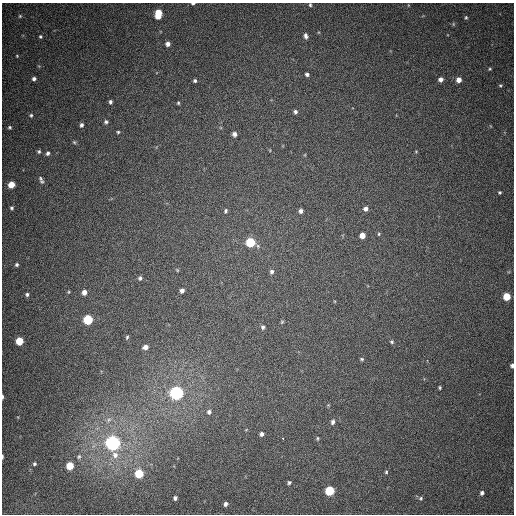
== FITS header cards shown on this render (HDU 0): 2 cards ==
NAXIS1  =                  512
NAXIS2  =                  512

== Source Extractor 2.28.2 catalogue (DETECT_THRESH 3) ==
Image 512 x 512 px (HDU 0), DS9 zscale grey, 1 PNG px = 1 image px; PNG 516 x 516 px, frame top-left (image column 1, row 512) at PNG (2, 3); no overlay
Background 409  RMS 11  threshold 32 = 3 sigma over >= 5 px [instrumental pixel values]
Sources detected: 82; all 82 listed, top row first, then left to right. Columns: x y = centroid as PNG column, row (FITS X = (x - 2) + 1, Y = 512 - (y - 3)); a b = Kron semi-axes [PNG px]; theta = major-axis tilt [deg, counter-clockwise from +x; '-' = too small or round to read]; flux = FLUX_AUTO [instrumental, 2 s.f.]
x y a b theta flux
193 3 5 3 - 1100
310 5 5 4 - 1000
158 14 8 5 80 20000
20 16 5 5 - 900
466 17 5 4 - 1000
453 24 6 4 -90 760
306 36 7 5 -78 2300
40 37 4 4 - 930
168 44 5 5 - 3000
17 56 3 3 - 520
490 69 4 3 - 740
307 74 4 4 - 1700
34 79 4 3 - 1800
440 79 5 5 - 3300
459 80 5 5 - 4800
195 81 4 4 - 1300
500 85 5 3 - 780
110 102 5 4 - 1500
178 103 4 3 - 870
295 112 5 4 - 1800
31 115 4 4 - 1000
106 122 5 5 - 1400
81 125 5 4 - 1800
10 127 4 4 - 970
118 132 3 3 - 900
234 134 5 5 - 2800
74 142 5 5 - 990
39 151 5 5 - 1300
416 151 4 3 - 510
48 153 6 5 - 1900
40 178 7 6 - 1300
42 182 7 5 30 1300
11 185 5 5 - 11000
500 192 3 3 - 910
12 208 5 5 - 1300
366 209 6 5 - 2900
225 211 6 5 - 1400
301 211 5 5 - 2600
379 234 5 4 - 930
362 235 5 5 - 6400
250 242 6 5 - 40000
17 265 5 5 - 1400
177 270 6 4 -45 830
272 272 6 5 - 1800
140 278 6 5 - 1600
182 290 4 4 - 2900
69 292 5 3 - 660
84 292 5 5 - 4100
27 294 5 5 - 1500
507 296 5 5 - 16000
88 320 6 5 - 46000
282 322 5 4 - 830
263 327 5 5 - 1600
127 337 5 4 - 880
19 341 5 5 - 18000
392 342 5 5 - 1200
145 347 5 4 - 3500
362 359 5 4 - 950
512 365 4 3 - 1700
440 387 4 3 - 910
176 393 6 6 - 220000
2 397 5 2 - 1400
209 412 6 5 - 1800
109 420 7 6 - 2100
333 422 7 5 77 1900
261 434 5 4 - 2000
282 438 3 3 - 3600
317 438 5 4 - 880
113 443 6 6 - 310000
115 455 9 8 - 5100
2 457 5 2 - 1200
79 457 6 5 - 1400
34 464 5 4 - 1200
70 466 5 5 - 18000
386 472 4 4 - 850
139 474 6 5 - 28000
289 482 4 4 - 1200
330 491 6 5 - 38000
482 493 5 4 - 1700
175 498 4 4 - 1800
421 498 6 5 - 1100
226 504 4 4 - 2000
At the frame edge (FLAGS 8, measured only in part): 5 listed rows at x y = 193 3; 310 5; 512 365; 2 397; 2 457